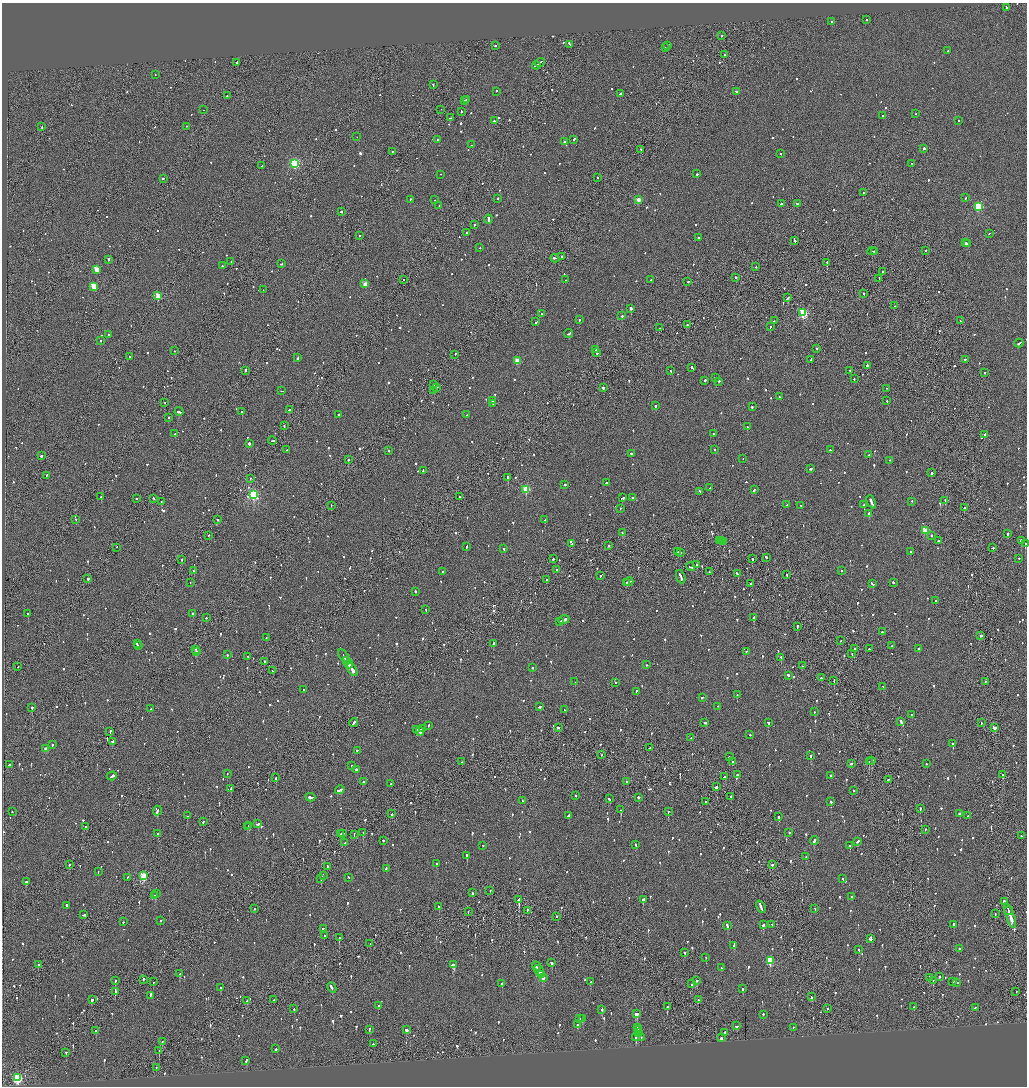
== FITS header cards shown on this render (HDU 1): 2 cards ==
NAXIS1  =                 2050
NAXIS2  =                 2168

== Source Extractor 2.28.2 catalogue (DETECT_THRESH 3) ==
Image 2050 x 2168 px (HDU 1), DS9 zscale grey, zoomed out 1/2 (1 PNG px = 2 x 2 image px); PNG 1029 x 1088 px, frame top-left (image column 2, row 2168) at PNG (2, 3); each listed source drawn as its Kron ellipse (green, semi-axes under 4 px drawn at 4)
Background -0.07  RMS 0.063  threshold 0.19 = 3 sigma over >= 5 px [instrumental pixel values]
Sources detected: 1366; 46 cannot appear on this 1/2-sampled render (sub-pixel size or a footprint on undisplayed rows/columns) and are neither listed nor drawn; of the other 1320, the 500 brightest by FLUX_AUTO listed and drawn (820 fainter detections omitted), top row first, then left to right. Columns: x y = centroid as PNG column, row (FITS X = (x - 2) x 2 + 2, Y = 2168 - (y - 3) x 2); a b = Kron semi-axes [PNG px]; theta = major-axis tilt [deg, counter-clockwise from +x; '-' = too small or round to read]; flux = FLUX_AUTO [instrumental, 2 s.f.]
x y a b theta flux
1006 8 3 2 - 130
867 20 2 2 - 83
832 22 2 2 - 62
722 36 2 2 - 120
570 45 4 1 - 160
495 46 2 2 - 170
668 46 2 2 - 87
665 48 2 1 - 130
948 51 2 2 - 73
725 55 2 2 - 75
237 63 2 1 - 69
540 63 5 1 - 240
536 66 4 2 - 240
155 75 2 2 - 71
433 85 2 2 - 76
496 92 2 2 - 120
736 92 3 2 - 97
620 94 3 2 - 150
227 96 2 1 - 180
467 100 2 2 - 210
465 101 2 2 - 110
204 110 2 1 - 71
441 110 2 1 - 110
461 112 2 2 - 91
916 114 2 2 - 70
882 116 2 2 - 190
450 118 4 2 - 97
494 121 2 2 - 220
958 121 2 2 - 63
42 127 3 2 - 100
186 127 2 1 - 84
357 137 2 1 - 59
437 140 2 2 - 73
574 140 3 2 - 140
564 142 2 2 - 140
472 145 2 2 - 64
924 149 2 2 - 270
641 150 2 2 - 78
392 152 2 2 - 94
780 154 2 2 - 67
295 164 3 3 - 1200
912 164 2 1 - 84
262 166 2 2 - 95
697 174 2 2 - 230
441 175 2 1 - 64
598 178 2 2 - 120
163 179 2 2 - 260
863 193 2 2 - 120
965 198 2 2 - 100
498 199 2 2 - 67
410 200 2 2 - 58
435 200 2 2 - 190
638 200 2 2 - 120
781 204 4 2 - 170
797 204 2 1 - 58
439 206 2 2 - 61
978 207 3 3 - 900
341 212 2 2 - 270
488 219 4 2 - 180
474 225 2 2 - 62
466 233 2 2 - 60
989 234 2 2 - 81
359 236 2 2 - 65
699 238 3 2 - 72
795 241 4 2 - 160
966 243 2 2 - 340
967 244 2 2 - 300
480 248 2 2 - 73
925 251 2 2 - 190
872 252 4 1 - 110
874 252 3 1 - 70
561 257 2 2 - 78
555 259 4 2 - 170
108 260 2 2 - 74
231 262 2 2 - 130
827 263 2 1 - 410
281 264 2 2 - 59
222 266 2 2 - 79
756 267 2 2 - 62
97 270 3 3 - 310
883 272 2 2 - 100
736 278 2 1 - 720
879 279 3 2 - 100
403 280 2 1 - 70
565 280 2 1 - 73
651 280 2 1 - 75
688 282 2 2 - 140
365 284 3 3 - 200
94 287 3 3 - 390
263 290 2 2 - 120
864 294 2 2 - 110
158 296 3 3 - 330
787 298 4 2 - 130
894 306 2 2 - 66
631 309 2 2 - 530
803 313 3 3 - 920
541 314 2 2 - 69
622 316 2 2 - 510
580 320 2 2 - 270
774 321 2 2 - 96
960 321 2 2 - 72
536 322 2 2 - 160
687 325 2 1 - 86
770 327 2 2 - 310
659 328 2 2 - 240
568 334 4 2 - 230
108 335 2 2 - 66
101 341 2 2 - 61
1019 344 4 2 - 160
817 349 2 2 - 400
595 350 4 2 - 180
174 351 2 2 - 73
597 353 3 2 - 130
455 355 3 1 - 89
130 357 2 2 - 79
298 358 3 2 - 130
811 360 3 2 - 140
965 360 2 2 - 180
517 361 3 2 - 210
867 366 3 2 - 190
692 368 3 2 - 210
245 371 3 2 - 110
671 371 2 2 - 66
850 371 2 2 - 71
985 373 2 2 - 69
715 378 2 2 - 93
854 379 2 2 - 60
705 381 2 2 - 83
718 382 3 2 - 71
434 385 2 1 - 66
436 388 3 2 - 67
603 388 2 2 - 430
886 389 2 1 - 67
282 391 3 1 - 85
434 391 2 1 - 82
779 397 2 2 - 57
492 401 2 2 - 190
887 401 2 2 - 70
165 403 2 2 - 67
493 404 2 2 - 100
655 406 2 2 - 270
752 407 2 2 - 66
289 410 2 2 - 95
179 412 4 2 - 160
242 412 2 2 - 350
338 415 2 2 - 120
466 415 2 2 - 100
168 418 2 2 - 180
284 426 2 1 - 170
747 427 2 2 - 180
175 434 2 2 - 100
713 434 2 2 - 79
984 435 2 2 - 490
272 441 4 2 - 170
249 444 2 2 - 470
287 450 2 1 - 57
715 450 2 2 - 87
830 450 2 2 - 160
388 451 2 1 - 97
631 454 2 2 - 83
869 455 2 2 - 120
41 456 2 2 - 340
743 459 2 2 - 89
348 460 2 2 - 210
889 461 2 1 - 60
810 469 3 2 - 150
423 471 3 2 - 73
931 473 2 2 - 270
47 476 2 2 - 84
508 478 3 2 - 180
250 479 2 1 - 58
606 483 2 2 - 100
565 485 2 2 - 230
710 488 2 2 - 58
526 490 3 3 - 580
754 490 3 2 - 130
700 492 3 2 - 90
253 495 4 3 - 1700
101 497 2 2 - 130
460 497 2 1 - 120
623 498 4 2 - 120
633 498 2 2 - 80
137 499 2 1 - 390
154 499 3 2 - 150
945 501 3 1 - 200
161 502 2 2 - 87
871 502 7 2 -65 380
912 502 2 2 - 59
787 505 2 2 - 59
864 505 2 1 - 190
331 506 2 1 - 67
801 506 2 2 - 59
964 508 2 2 - 170
620 509 2 2 - 110
869 514 2 2 - 710
76 520 2 2 - 130
217 520 2 2 - 110
545 520 3 2 - 200
925 531 3 3 - 280
622 533 2 2 - 75
1007 534 2 2 - 370
208 536 2 1 - 73
931 536 2 2 - 120
719 541 3 2 - 130
722 541 2 1 - 87
938 541 2 2 - 84
1021 541 3 2 - 200
724 542 2 1 - 110
572 544 2 2 - 79
1025 544 2 2 - 370
608 546 2 2 - 120
467 547 2 2 - 84
116 548 2 1 - 62
993 548 2 2 - 130
504 549 2 2 - 190
678 552 2 2 - 81
911 552 2 2 - 67
681 553 2 2 - 64
766 558 3 2 - 67
553 559 2 2 - 160
752 559 2 2 - 170
1019 559 2 2 - 82
182 560 2 2 - 62
697 565 2 2 - 360
690 567 4 2 - 190
557 570 2 2 - 510
194 571 2 2 - 58
842 571 2 2 - 93
443 572 2 2 - 59
709 572 2 2 - 61
737 574 3 2 - 220
786 575 2 2 - 67
601 576 2 2 - 97
681 577 7 2 -70 330
88 579 2 2 - 320
546 580 2 1 - 180
629 582 4 1 - 160
190 583 2 2 - 89
627 583 3 2 - 110
893 583 2 2 - 330
750 584 2 2 - 83
873 584 3 2 - 200
415 592 2 2 - 230
936 601 2 2 - 93
426 610 2 2 - 94
28 614 2 2 - 230
193 614 2 2 - 80
206 618 2 2 - 86
754 618 2 2 - 500
564 620 6 2 23 480
560 622 2 1 - 150
797 627 3 1 - 210
882 632 2 2 - 67
981 636 2 2 - 150
266 638 2 2 - 61
841 641 2 1 - 110
137 644 2 2 - 71
493 644 3 2 - 98
138 646 2 2 - 74
892 646 2 1 - 64
854 649 2 2 - 73
869 649 2 2 - 140
919 649 2 2 - 89
196 650 3 1 - 94
197 652 2 2 - 170
746 652 2 1 - 73
852 654 2 2 - 63
227 655 2 2 - 150
344 656 7 2 -57 230
248 657 2 2 - 98
781 658 2 2 - 240
347 661 3 2 - 180
264 662 2 2 - 76
349 664 4 2 - 340
647 665 2 2 - 120
802 666 2 2 - 210
18 667 2 1 - 65
532 668 2 2 - 140
352 670 7 2 -56 420
272 671 2 1 - 240
788 676 3 2 - 340
821 678 2 2 - 280
834 681 2 1 - 60
575 682 2 2 - 220
985 682 2 1 - 160
616 683 2 2 - 120
883 687 2 2 - 58
304 690 2 2 - 67
636 692 3 2 - 86
737 695 2 1 - 59
702 698 3 2 - 140
539 707 3 2 - 92
717 707 2 2 - 63
32 708 2 2 - 300
151 709 2 2 - 62
564 710 2 2 - 83
814 712 2 2 - 59
912 715 2 2 - 76
901 722 4 2 - 680
354 723 4 2 - 190
705 723 3 2 - 100
768 723 2 2 - 230
981 723 2 2 - 60
428 726 2 2 - 61
558 728 3 2 - 100
994 728 3 2 - 300
422 729 4 2 - 250
416 730 3 2 - 110
110 732 2 2 - 71
420 732 4 2 - 220
750 735 2 2 - 95
691 738 2 2 - 57
112 742 3 2 - 180
953 744 2 2 - 480
52 745 2 2 - 250
650 748 2 2 - 230
46 749 3 2 - 100
357 751 2 2 - 60
602 755 2 1 - 63
811 756 2 2 - 160
729 757 2 2 - 130
872 761 3 2 - 200
462 762 2 1 - 80
733 762 2 2 - 87
869 762 2 1 - 200
852 764 3 2 - 110
926 764 2 2 - 120
9 765 3 2 - 97
352 766 2 2 - 76
357 770 3 2 - 98
227 774 2 2 - 82
737 775 3 2 - 93
1003 775 2 2 - 130
112 776 5 2 - 310
831 776 2 2 - 68
725 777 4 2 - 220
276 778 2 2 - 93
889 780 3 2 - 100
363 782 2 2 - 370
627 782 2 2 - 150
391 784 2 2 - 77
716 787 3 2 - 790
231 789 3 2 - 140
340 790 5 2 - 230
854 791 2 2 - 97
576 796 2 2 - 60
731 797 2 1 - 170
310 798 5 2 - 170
638 798 2 2 - 810
609 799 3 2 - 120
522 801 2 2 - 88
705 802 2 1 - 85
831 802 2 2 - 300
920 809 2 2 - 85
621 810 2 2 - 350
157 811 5 2 - 150
12 812 2 2 - 98
668 812 2 2 - 160
392 814 2 1 - 230
959 814 2 2 - 180
188 816 2 2 - 99
568 816 3 2 - 67
968 816 2 2 - 65
779 817 2 2 - 100
203 822 2 2 - 73
258 824 3 2 - 150
249 826 3 2 - 100
86 827 2 2 - 79
247 827 3 1 - 84
925 830 2 2 - 70
363 833 2 1 - 74
789 833 2 2 - 97
158 834 2 2 - 120
341 834 4 1 - 87
342 834 3 2 - 120
354 835 2 1 - 76
1021 836 2 2 - 73
383 841 2 2 - 90
814 841 4 2 - 220
857 842 3 2 - 92
345 843 2 2 - 82
636 845 2 2 - 250
483 846 2 2 - 85
850 846 2 2 - 310
467 856 2 2 - 390
806 857 2 2 - 120
436 864 2 2 - 100
69 865 2 2 - 160
772 865 2 2 - 70
327 867 2 1 - 82
386 869 3 2 - 94
98 872 2 2 - 65
143 876 3 3 - 560
323 876 3 2 - 76
127 878 3 2 - 100
349 878 2 2 - 61
321 879 2 1 - 260
843 879 2 2 - 91
26 882 3 2 - 99
490 891 2 2 - 92
472 893 2 2 - 87
157 894 2 2 - 67
155 896 2 2 - 490
852 897 2 2 - 59
519 900 3 2 - 2000
643 900 3 2 - 480
1004 902 2 2 - 560
66 906 3 2 - 78
439 907 3 2 - 93
761 907 6 2 -69 470
254 909 2 1 - 110
815 909 2 2 - 64
527 911 3 2 - 110
1009 911 4 1 - 190
468 912 2 1 - 65
995 914 2 2 - 58
84 915 3 2 - 110
1010 916 13 2 -71 710
557 917 3 1 - 84
160 921 2 2 - 69
123 922 2 2 - 67
763 925 2 2 - 390
772 925 2 2 - 58
954 925 2 2 - 210
727 926 4 2 - 140
323 929 2 2 - 110
325 936 2 2 - 59
339 938 2 2 - 330
871 939 3 2 - 140
370 944 2 1 - 58
734 946 3 2 - 240
959 949 2 2 - 150
859 950 2 2 - 110
685 953 2 2 - 62
706 958 2 2 - 61
770 961 3 3 - 620
552 963 2 2 - 170
38 965 2 2 - 92
453 965 3 2 - 1800
536 967 4 2 - 210
721 968 3 2 - 94
539 971 6 2 -56 320
180 974 3 2 - 84
542 975 3 2 - 200
939 977 2 2 - 73
543 978 3 2 - 200
930 978 2 1 - 72
143 980 2 2 - 170
115 981 2 2 - 130
697 981 2 2 - 170
933 981 2 1 - 300
153 982 2 2 - 67
590 982 2 2 - 140
953 982 2 2 - 300
957 983 3 2 - 110
502 984 2 2 - 130
692 984 3 2 - 96
221 988 2 2 - 220
332 988 6 2 -63 280
743 989 2 2 - 150
115 992 3 2 - 87
1016 992 2 2 - 70
150 996 4 2 - 140
811 997 2 2 - 71
92 1000 3 2 - 230
274 1000 2 2 - 100
698 1000 2 2 - 73
247 1001 3 2 - 110
378 1006 2 2 - 200
667 1007 2 2 - 160
914 1007 2 2 - 64
975 1008 2 2 - 100
294 1009 2 2 - 87
827 1009 2 1 - 82
602 1010 2 2 - 130
636 1014 3 2 - 480
763 1015 2 2 - 63
579 1019 2 2 - 140
583 1019 3 2 - 94
578 1025 2 2 - 180
737 1026 3 2 - 140
638 1028 2 2 - 79
793 1028 2 2 - 63
369 1030 3 2 - 110
406 1030 3 2 - 140
638 1030 2 2 - 140
96 1031 2 2 - 65
639 1033 2 2 - 110
725 1033 3 2 - 350
636 1038 2 2 - 380
641 1038 2 2 - 74
721 1038 3 2 - 130
162 1042 2 2 - 74
373 1044 2 2 - 59
276 1049 2 2 - 170
159 1051 2 2 - 150
66 1053 2 2 - 140
246 1061 3 2 - 130
156 1068 2 1 - 74
18 1078 3 3 - 1200
At the frame edge (FLAGS 8, measured only in part): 1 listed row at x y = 1025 544
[820 fainter detections neither listed nor drawn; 46 sub-pixel or undisplayed-footprint detections neither listed nor drawn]